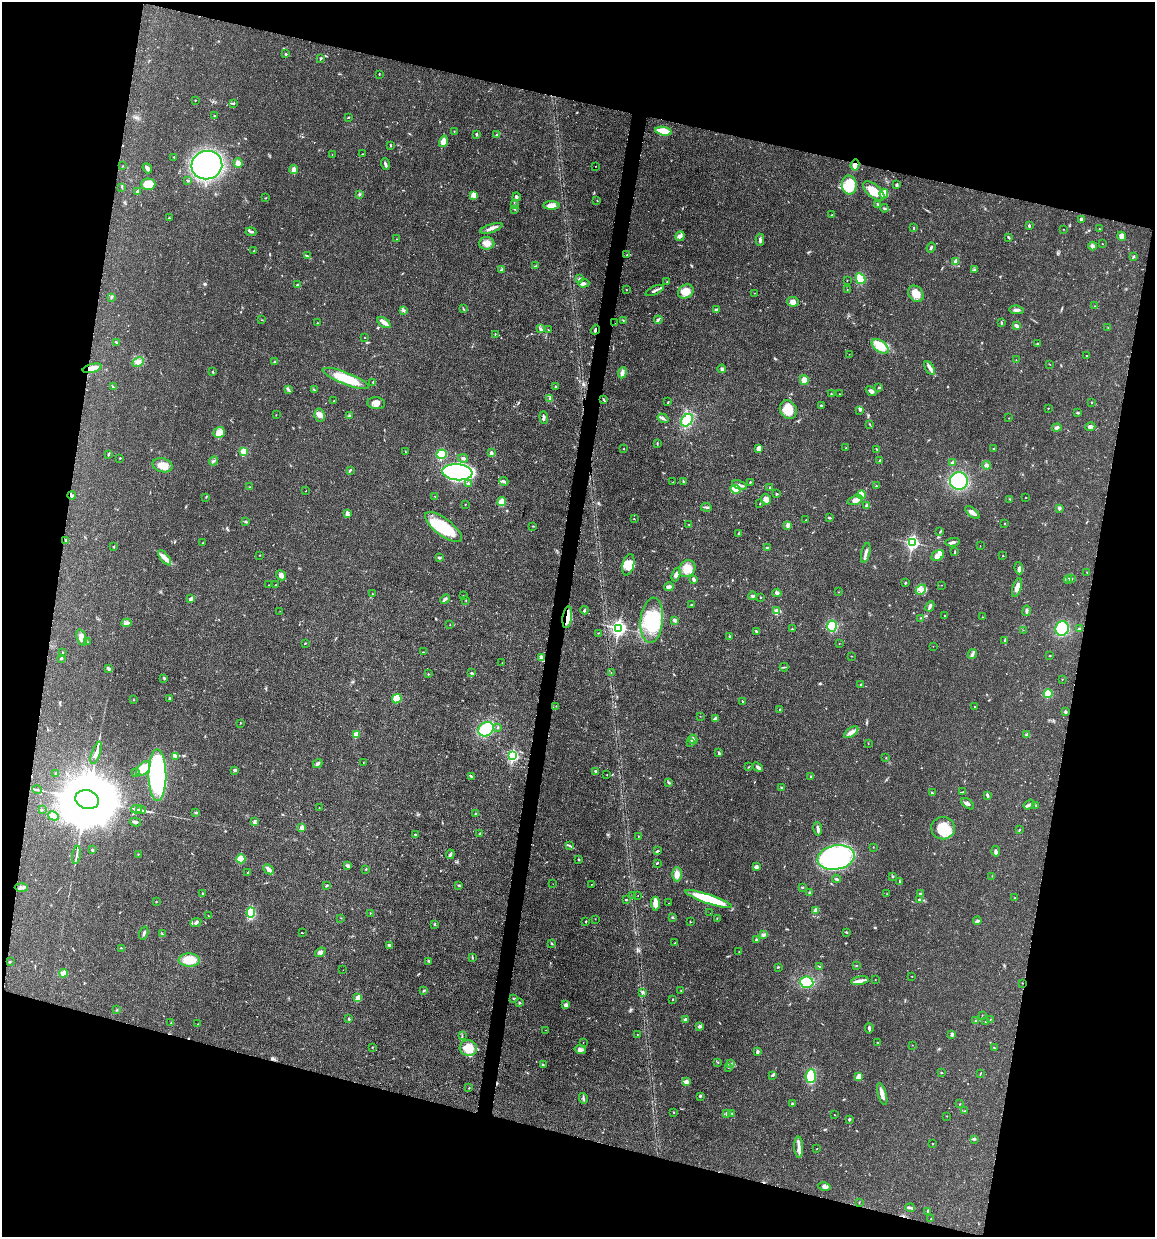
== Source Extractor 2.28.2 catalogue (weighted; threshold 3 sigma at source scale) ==
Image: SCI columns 247-4855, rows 7-4945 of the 4983 x 4952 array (HDU 1 of 3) = the unmasked area's bounding box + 8 px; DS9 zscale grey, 4 x 4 block average (1 PNG px = mean of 4 x 4 image px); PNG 1157 x 1239 px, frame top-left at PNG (2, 2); each listed source drawn as its Kron ellipse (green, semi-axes under 4 px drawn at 4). Shown black and unused: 29% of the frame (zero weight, under 3 of 4 exposures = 1% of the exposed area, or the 3 px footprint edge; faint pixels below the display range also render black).
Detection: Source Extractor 2.28.2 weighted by HDU 2 'WHT'. Background 0.0209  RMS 0.0023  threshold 0.0103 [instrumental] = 3 sigma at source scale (4.5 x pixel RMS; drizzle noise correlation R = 1.50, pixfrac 1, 0.05/0.05 arcsec/px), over >= 5 px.
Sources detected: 556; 3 inside a brighter object's white glare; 7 cosmic-ray / hot-pixel residue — neither listed nor drawn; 4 coinciding with a brighter row at this scale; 26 inside a brighter listed object's ellipse — not listed separately; of the other 516, all 500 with FLUX_AUTO >= 0.293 (the completeness limit of this list) listed and drawn (16 fainter detections not listed), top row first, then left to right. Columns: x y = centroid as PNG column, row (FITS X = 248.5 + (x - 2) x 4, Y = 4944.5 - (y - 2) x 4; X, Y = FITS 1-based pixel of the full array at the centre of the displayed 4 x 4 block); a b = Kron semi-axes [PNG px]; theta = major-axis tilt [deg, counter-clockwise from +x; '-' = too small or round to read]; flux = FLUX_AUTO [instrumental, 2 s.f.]
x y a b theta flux
286 54 2 2 - 1.7
321 58 3 2 - 1.4
379 74 2 2 - 0.61
195 100 2 2 - 0.66
233 103 3 2 - 1.3
214 116 2 2 - 0.6
348 117 2 2 - 0.7
454 131 2 2 - 0.61
663 131 8 3 -10 36
477 134 2 2 - 4.1
497 135 2 2 - 0.64
443 141 6 4 75 8.3
390 145 2 2 - 1.3
332 154 2 2 - 0.35
362 154 2 2 - 0.52
174 157 2 2 - 0.81
238 163 5 4 - 5.3
385 164 6 2 -71 3.3
207 165 15 14 - 310
855 165 5 4 - 6.9
122 166 2 2 - 0.47
595 166 2 2 - 0.36
147 168 5 3 - 4.7
293 170 4 3 - 7.1
187 180 2 2 - 0.62
148 184 7 5 -1 26
849 185 9 7 -82 42
897 185 3 2 - 1.9
122 187 2 2 - 0.62
874 191 13 6 -41 22
138 192 4 2 - 3.3
359 194 3 2 - 1.5
884 194 5 4 - 16
474 195 3 3 - 3.3
517 197 4 2 - 2
265 198 2 2 - 0.73
597 200 2 2 - 0.49
878 204 2 2 - 1.1
514 205 2 2 - 0.59
551 205 8 3 0 9.2
884 208 4 2 - 2.1
514 209 2 2 - 1.1
832 215 2 2 - 0.73
169 218 2 2 - 0.95
1081 219 3 2 - 3
1029 226 3 2 - 1.7
914 227 2 2 - 0.99
491 228 11 3 18 5.7
1063 229 2 2 - 0.47
1099 229 2 2 - 0.54
251 232 5 2 - 2.1
680 236 5 4 - 4
1122 236 5 4 - 6.9
1008 237 3 2 - 0.79
396 239 2 2 - 0.47
760 240 6 2 -88 2.8
487 243 7 6 - 8.6
1102 244 2 2 - 0.39
1092 246 4 3 - 2.7
931 248 5 2 - 2.1
254 251 3 2 - 0.48
627 255 2 2 - 0.79
307 256 3 2 - 1.1
1133 257 4 2 - 1.2
956 261 4 3 - 3.2
536 266 3 2 - 1.4
502 270 3 2 - 1.3
975 270 2 2 - 0.62
579 279 3 2 - 1.7
860 279 6 4 -62 23
847 280 2 2 - 0.44
667 282 2 2 - 0.61
584 283 5 3 - 3.3
297 285 3 2 - 2.2
847 289 2 2 - 0.45
626 290 2 2 - 0.62
655 291 10 2 24 3.8
686 291 8 6 32 17
754 293 2 2 - 0.34
916 294 9 7 -53 13
111 297 2 2 - 0.65
793 302 6 4 -8 6.7
1095 306 2 2 - 0.66
463 309 2 2 - 0.67
403 310 4 2 - 2.6
716 310 3 2 - 2.9
1016 310 7 3 -9 3.6
262 320 2 2 - 0.39
623 320 2 2 - 0.58
658 320 4 2 - 2
317 323 2 2 - 0.65
384 323 7 4 -33 5.4
615 323 2 2 - 0.67
1001 323 4 2 - 1.6
1016 326 4 2 - 4.2
540 328 3 2 - 1.7
1108 328 3 2 - 0.74
548 330 2 2 - 0.39
595 330 5 2 - 3.3
495 334 3 2 - 0.84
365 338 2 2 - 0.51
116 342 3 2 - 1.1
1037 344 3 2 - 1.3
880 346 10 5 -36 24
849 354 2 2 - 0.38
1086 356 2 2 - 0.62
1016 360 2 2 - 0.34
138 362 6 4 29 5.3
274 362 2 2 - 2.1
1049 364 3 2 - 0.53
92 368 10 3 14 18
930 368 8 3 -59 5
722 369 4 3 - 2.4
213 372 2 2 - 1
622 373 6 3 68 3.8
346 378 25 6 -21 45
804 380 5 4 - 5.8
373 382 3 2 - 1.1
113 387 2 2 - 0.88
555 387 2 2 - 1.3
879 388 2 2 - 1.4
288 389 3 2 - 1.6
314 390 3 2 - 1
871 391 6 3 -42 3.5
831 394 2 2 - 0.58
839 394 2 2 - 0.37
550 399 2 2 - 0.94
604 400 3 2 - 1.4
334 401 2 2 - 0.49
668 402 2 2 - 0.69
1091 402 2 2 - 0.86
376 403 9 6 -5 8
821 405 2 2 - 1.8
1048 408 2 2 - 0.81
788 410 10 8 -58 22
860 410 3 2 - 1.4
1077 413 3 2 - 1
276 415 2 2 - 0.44
320 415 7 5 -79 5.9
349 416 2 2 - 0.79
544 417 6 2 -86 2.9
663 418 6 2 -32 3
1009 418 2 2 - 0.32
687 420 7 5 47 40
870 424 2 2 - 0.64
1057 427 4 3 - 3.3
1090 427 5 3 - 4.6
219 432 6 5 - 12
657 444 2 2 - 0.6
759 448 4 4 - 5.6
846 448 2 2 - 1.4
993 448 2 2 - 0.63
624 449 2 2 - 0.75
877 449 4 2 - 1.1
244 451 2 2 - 35
406 452 2 2 - 0.49
491 453 3 2 - 3.9
441 454 5 4 - 55
108 455 2 2 - 0.65
120 458 2 2 - 0.95
463 458 5 3 - 2.5
214 461 4 2 - 1.5
880 461 3 2 - 2.5
953 463 3 3 - 2.9
162 465 10 7 -14 14
987 465 4 3 - 2.6
350 470 4 2 - 1.6
457 472 15 8 -5 340
504 481 4 2 - 2.2
684 481 2 2 - 0.8
959 481 9 9 - 83
673 482 2 2 - 0.33
750 482 2 2 - 0.83
469 484 4 3 - 2.6
739 485 8 3 -21 4
876 486 2 2 - 0.95
250 487 2 2 - 0.46
770 488 2 2 - 2.5
736 489 5 3 - 27
306 491 2 2 - 0.37
777 494 3 2 - 1.2
72 495 4 3 - 2.6
862 495 4 4 - 36
435 496 2 2 - 0.51
206 497 2 2 - 0.49
1026 497 2 2 - 0.81
766 499 5 5 - 6.4
1010 499 2 2 - 0.54
855 500 8 4 19 7.6
502 502 4 3 - 21
760 503 2 2 - 0.53
465 504 2 2 - 0.39
866 506 4 3 - 2.3
706 507 5 2 - 2.4
1059 508 3 2 - 2.3
972 512 8 3 -39 6.7
347 513 4 3 - 5.3
829 518 3 2 - 1.4
634 519 2 2 - 0.58
806 520 2 2 - 0.67
246 522 3 2 - 2.1
1005 523 2 2 - 0.9
689 524 2 2 - 0.38
788 525 4 4 - 2.8
533 526 3 2 - 0.92
443 527 22 8 -37 55
940 532 3 2 - 1.1
738 534 2 2 - 0.92
65 540 2 2 - 1
953 542 7 3 6 3.8
203 543 2 2 - 0.74
912 543 3 2 - 260
980 546 2 2 - 0.31
114 547 2 2 - 1.1
767 548 4 2 - 1.3
955 552 4 2 - 1
866 553 10 2 76 5
260 555 2 2 - 0.67
938 555 7 5 33 11
1003 556 2 2 - 0.62
165 558 9 3 -52 6.5
439 558 3 2 - 1.9
628 565 11 5 76 16
1019 568 6 3 -81 3.4
687 569 9 7 51 18
1087 572 2 2 - 0.62
281 575 5 4 - 5.2
676 575 7 3 71 4.6
1071 578 3 2 - 1.5
1068 579 4 2 - 1.8
694 580 3 2 - 3.3
905 583 2 2 - 1.3
269 585 2 2 - 0.33
275 585 2 2 - 0.53
942 585 2 2 - 0.3
669 587 5 3 - 3.1
1017 587 10 3 74 9.4
921 589 6 4 41 6.7
839 592 2 2 - 0.57
777 593 5 2 - 2.2
372 594 2 2 - 0.42
463 595 2 2 - 0.43
752 596 4 2 - 2.4
761 597 2 2 - 0.9
191 599 4 2 - 3.8
445 599 5 2 - 3.1
466 600 2 2 - 0.49
691 605 2 2 - 0.73
930 606 5 3 - 3.3
584 610 4 2 - 1.7
280 611 2 2 - 0.31
776 611 4 3 - 3.3
1026 611 5 2 - 2.7
945 616 2 2 - 0.62
567 617 11 4 81 13
982 617 2 2 - 0.43
921 618 2 2 - 0.8
652 620 22 11 84 63
675 620 4 3 - 2.5
127 623 5 4 - 6.2
450 625 2 2 - 0.42
832 626 5 4 - 44
619 628 3 3 - 360
1062 628 7 6 - 55
792 629 2 2 - 0.67
1079 629 3 2 - 2
1023 630 2 2 - 0.44
756 631 4 2 - 2
598 633 2 2 - 0.52
729 637 2 2 - 1.1
81 638 8 4 -70 9.2
1005 640 2 2 - 1
87 642 2 2 - 0.4
305 643 3 2 - 0.64
839 643 2 2 - 0.33
933 646 2 2 - 0.29
63 652 2 2 - 0.66
423 652 2 2 - 0.71
972 654 5 2 - 2
851 656 2 2 - 0.44
1050 656 2 2 - 0.68
61 658 2 2 - 2.7
542 658 4 4 - 7.5
502 663 2 2 - 0.41
784 667 4 2 - 1.4
109 669 4 2 - 1.8
611 672 2 2 - 0.31
471 673 3 2 - 1.3
428 674 2 2 - 0.69
164 678 3 2 - 1.5
1062 679 2 2 - 0.4
861 684 2 2 - 2.6
1048 694 4 4 - 24
169 699 3 2 - 1.5
397 699 5 4 - 24
134 700 2 2 - 0.75
742 701 2 2 - 0.67
556 706 2 2 - 0.43
975 707 2 2 - 0.51
780 709 2 2 - 0.59
1065 712 3 2 - 2.4
700 716 2 2 - 0.34
715 718 3 3 - 2.2
240 723 2 2 - 0.52
498 727 2 2 - 0.94
486 729 8 6 35 71
851 732 8 4 35 6.4
356 735 2 2 - 20
1027 735 3 2 - 1.6
693 739 5 2 - 2.3
691 742 2 2 - 0.54
868 744 2 2 - 0.43
96 753 12 3 70 5.7
719 753 3 2 - 1.8
176 756 3 2 - 1.9
513 756 3 2 - 140
886 758 2 2 - 0.54
363 762 2 2 - 0.46
318 763 5 3 - 3.5
748 767 2 2 - 0.74
758 767 5 3 - 2.9
143 769 9 5 46 11
235 770 4 2 - 2.4
596 771 3 2 - 1.4
135 772 2 2 - 0.44
56 773 2 2 - 0.75
157 775 26 9 -90 240
607 775 2 2 - 0.37
471 776 3 2 - 1.1
811 777 2 2 - 1.2
669 782 3 2 - 1.7
781 787 2 2 - 0.8
37 790 5 2 - 1.8
963 792 3 2 - 0.77
932 793 3 2 - 1.1
987 795 3 2 - 2.7
87 799 12 9 -16 18000
968 804 7 2 -39 2.8
1029 804 6 2 35 2.9
1036 805 2 2 - 1.3
319 808 2 2 - 0.62
136 809 5 2 - 1.6
42 810 2 2 - 0.72
141 810 5 2 - 2.1
196 813 3 2 - 2
475 814 2 2 - 1.2
53 816 6 3 -28 6.6
135 822 6 2 -10 2.2
255 822 3 2 - 0.95
302 828 2 2 - 14
943 828 12 11 - 40
818 829 7 2 -82 4.1
1019 830 3 2 - 1.1
415 834 2 2 - 0.79
480 834 4 2 - 1.6
638 836 2 2 - 0.52
570 846 3 2 - 1.3
873 847 2 2 - 0.53
92 850 3 2 - 1.3
657 851 4 2 - 1.2
996 851 5 3 - 3.5
138 854 2 2 - 0.49
450 854 5 2 - 3.2
76 855 9 2 80 3.6
836 857 18 12 10 180
241 859 4 4 - 22
579 860 2 2 - 1.3
657 863 3 2 - 1
348 866 4 2 - 4.8
756 867 3 3 - 4.7
269 869 6 3 -41 4.7
366 869 3 2 - 0.93
248 872 2 2 - 0.89
677 874 7 5 -88 7.8
893 876 2 2 - 0.6
992 876 2 2 - 0.52
836 879 4 2 - 1.6
900 882 3 2 - 0.98
553 884 2 2 - 0.29
592 884 2 2 - 1.1
327 885 3 2 - 1.6
459 885 3 2 - 0.83
802 887 2 2 - 1.1
21 888 6 2 -3 3.3
810 893 2 2 - 6.7
920 893 3 2 - 0.83
203 894 3 2 - 1.2
887 894 2 2 - 0.4
633 895 2 2 - 0.94
638 896 2 2 - 0.4
1015 898 2 2 - 0.68
708 899 24 4 -18 66
626 900 3 2 - 1.1
919 900 3 2 - 2.2
156 902 2 2 - 0.68
668 903 2 2 - 1.2
655 904 7 3 -87 14
815 910 4 3 - 4.8
251 913 5 4 - 43
370 913 2 2 - 0.48
710 913 2 2 - 0.32
208 915 2 2 - 0.56
672 917 3 2 - 1.4
341 918 2 2 - 0.37
717 918 2 2 - 0.51
595 919 2 2 - 0.39
586 921 2 2 - 0.85
977 921 4 3 - 2.5
196 922 6 3 23 2.9
690 922 2 2 - 0.62
434 924 3 2 - 1.3
846 932 3 2 - 1.1
144 933 7 2 72 3.4
302 933 2 2 - 0.52
162 934 3 2 - 0.93
763 935 3 2 - 1.5
756 940 3 2 - 1.4
551 943 3 2 - 1
675 943 2 2 - 0.8
390 945 3 2 - 3.3
121 948 2 2 - 0.47
320 952 6 3 37 3.2
739 952 2 2 - 0.61
472 958 2 2 - 0.73
189 960 10 6 -3 26
429 961 3 2 - 0.9
10 962 2 2 - 0.84
856 966 2 2 - 0.74
778 967 3 2 - 0.99
820 967 3 2 - 1
343 970 2 2 - 0.46
63 973 4 3 - 6.9
912 976 2 2 - 0.61
875 980 2 2 - 0.41
860 981 8 3 11 5.8
807 982 6 5 - 39
1022 983 2 2 - 0.61
681 990 2 2 - 0.62
423 991 3 2 - 0.97
643 992 2 2 - 3.7
358 998 4 2 - 14
513 999 3 2 - 1.1
672 999 2 2 - 0.63
519 1002 3 2 - 1
566 1005 3 3 - 4.5
117 1010 3 2 - 0.83
982 1015 2 2 - 0.45
349 1019 3 2 - 1.3
990 1019 2 2 - 0.35
685 1020 4 3 - 3.9
976 1021 3 2 - 2.1
985 1022 2 2 - 0.53
171 1023 2 2 - 0.68
198 1024 2 2 - 0.67
700 1026 3 2 - 4
869 1028 5 2 - 2.7
546 1030 2 2 - 0.41
637 1034 2 2 - 0.35
952 1034 4 2 - 2.4
462 1035 3 2 - 0.9
583 1042 2 2 - 0.36
878 1043 2 2 - 0.7
912 1045 2 2 - 0.37
372 1047 2 2 - 0.71
468 1048 9 8 - 26
994 1048 2 2 - 0.68
580 1050 6 3 -13 3.5
757 1052 3 3 - 1.7
718 1062 2 2 - 0.53
730 1064 2 2 - 0.85
543 1065 2 2 - 0.84
728 1067 2 2 - 0.94
942 1072 2 2 - 0.6
980 1074 2 2 - 0.6
772 1076 3 2 - 1.1
811 1076 7 5 84 31
859 1076 4 3 - 9.7
686 1082 2 2 - 15
469 1088 2 2 - 0.83
882 1094 11 3 -73 8.8
700 1096 3 2 - 1.5
583 1098 5 2 - 2.2
792 1104 3 2 - 1.3
959 1104 2 2 - 0.5
965 1111 3 2 - 1.1
674 1112 2 2 - 1.1
731 1113 2 2 - 0.46
727 1114 4 2 - 1.8
835 1115 2 2 - 0.61
947 1116 2 2 - 0.46
849 1119 2 2 - 3.3
974 1139 3 2 - 1.6
932 1144 2 2 - 0.75
799 1147 11 3 -88 7.4
816 1149 2 2 - 0.69
824 1186 6 3 -12 3.4
859 1202 2 2 - 0.65
910 1208 5 2 - 2.3
928 1211 3 2 - 2.4
931 1219 2 2 - 0.32
Overlapping masked pixels (flux is a lower limit): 5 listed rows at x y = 855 165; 595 330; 92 368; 72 495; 567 617
Diffuse or blended objects may show on this block-average render without a row.